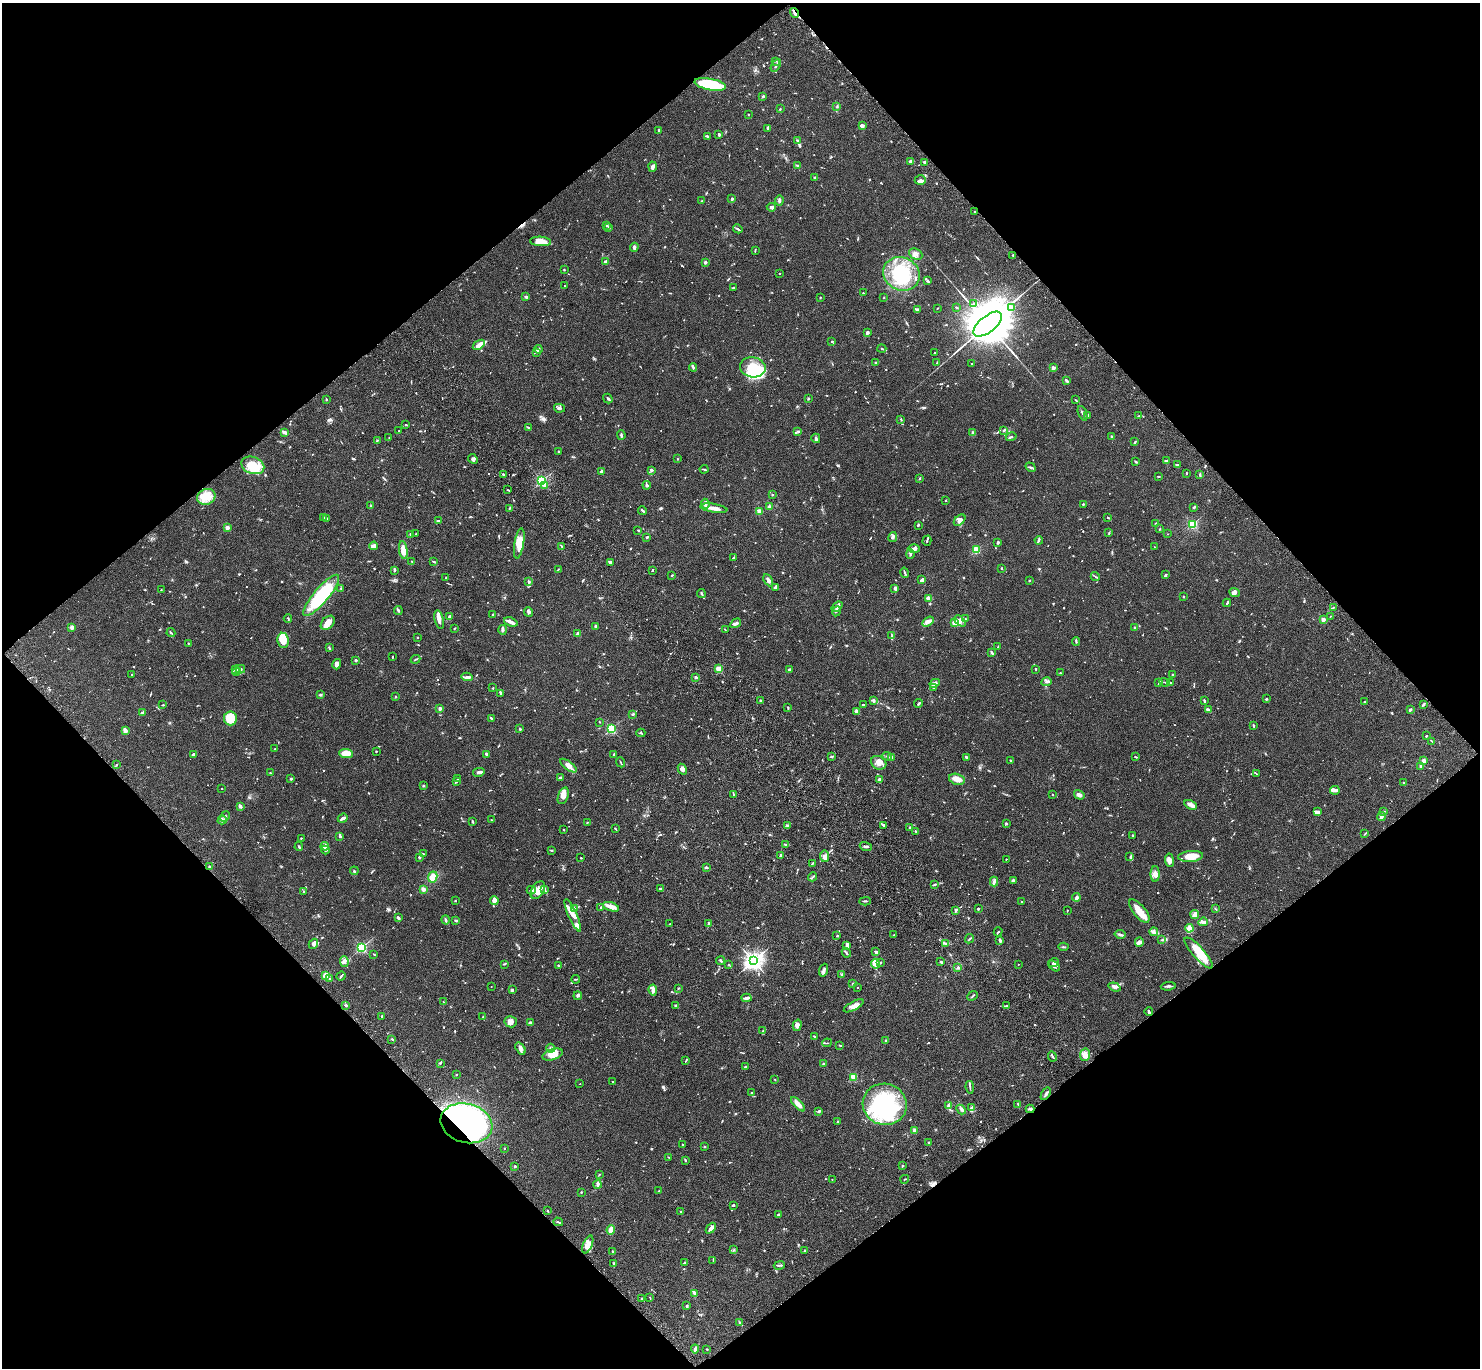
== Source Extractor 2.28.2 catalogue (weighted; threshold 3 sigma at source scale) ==
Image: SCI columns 102-6011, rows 385-5848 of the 6109 x 6091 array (HDU 1 of 3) = the unmasked area's bounding box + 8 px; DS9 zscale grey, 4 x 4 block average (1 PNG px = mean of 4 x 4 image px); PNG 1482 x 1370 px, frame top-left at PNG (2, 3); each listed source drawn as its Kron ellipse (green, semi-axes under 4 px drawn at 4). Shown black and unused: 50% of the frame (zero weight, under 3 of 4 exposures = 6% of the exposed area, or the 3 px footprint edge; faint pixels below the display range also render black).
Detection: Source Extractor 2.28.2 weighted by HDU 2 'WHT'. Background 0.0586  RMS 0.0052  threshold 0.0233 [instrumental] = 3 sigma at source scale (4.5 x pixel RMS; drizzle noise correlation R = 1.50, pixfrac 1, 0.05/0.05 arcsec/px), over >= 5 px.
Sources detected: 1155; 9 too faint to see at this stretch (4 x 4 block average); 10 inside a brighter object's white glare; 4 cosmic-ray / hot-pixel residue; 3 long thin detections or spike segments (spike, bleed or trail) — neither listed nor drawn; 44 coinciding with a brighter row at this scale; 82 inside a brighter listed object's ellipse — not listed separately; of the other 1003, all 500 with FLUX_AUTO >= 1.83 (the completeness limit of this list) listed and drawn (503 fainter detections not listed), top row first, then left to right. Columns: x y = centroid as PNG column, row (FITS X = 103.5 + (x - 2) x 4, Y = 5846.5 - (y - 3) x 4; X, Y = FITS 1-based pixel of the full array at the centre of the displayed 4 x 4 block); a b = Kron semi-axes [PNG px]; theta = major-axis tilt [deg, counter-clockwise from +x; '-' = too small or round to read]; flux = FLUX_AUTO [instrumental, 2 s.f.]
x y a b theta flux
795 13 5 2 - 9.3
775 61 2 2 - 2.1
776 65 7 2 58 7.2
710 84 16 5 -11 160
763 96 2 2 - 4.6
837 107 3 2 - 3.2
780 109 2 2 - 2
748 114 2 2 - 2.5
862 126 3 3 - 12
768 128 3 2 - 6.4
659 130 3 2 - 4.5
719 134 3 2 - 5.9
707 136 2 2 - 2.1
798 140 3 2 - 4.3
911 162 2 2 - 11
925 162 3 2 - 6.6
798 165 3 2 - 2.9
653 167 5 3 - 9.9
814 177 3 2 - 1.9
920 180 6 5 - 9.6
732 199 2 2 - 6
702 201 2 2 - 1.9
779 201 5 2 - 6.4
771 207 4 2 - 11
975 212 3 2 - 2.2
606 226 2 2 - 2.1
608 228 2 2 - 2.5
738 229 5 2 - 4.5
540 241 10 4 -3 46
634 247 4 2 - 8.1
755 250 3 2 - 2.2
916 254 7 5 -26 12
1013 255 2 2 - 2
605 262 3 2 - 7.8
705 262 2 2 - 9.9
564 270 2 2 - 3.4
779 274 2 2 - 2.8
901 274 19 16 -28 160
928 281 3 2 - 4.6
565 286 2 2 - 2.7
734 287 2 2 - 2.3
863 293 2 2 - 1.9
526 297 4 2 - 6.7
820 298 2 2 - 2.5
884 298 2 2 - 2.2
973 303 2 2 - 2.9
956 307 2 2 - 3.1
1011 307 2 2 - 3.7
937 308 2 2 - 1.9
918 310 3 2 - 4.3
988 324 17 8 39 23000
867 332 4 2 - 11
832 341 3 2 - 2.4
479 345 7 4 33 17
538 349 4 3 - 6.6
882 349 4 2 - 3.6
537 352 3 2 - 2.8
935 353 3 2 - 2.3
876 362 3 2 - 3
937 363 4 2 - 5
971 364 2 2 - 1.9
693 367 4 2 - 4.1
753 367 13 10 -10 70
1053 368 2 2 - 52
1066 380 3 2 - 8.1
608 398 5 2 - 4.4
808 399 2 2 - 12
326 400 2 2 - 2.9
1075 400 3 2 - 2.5
559 408 5 3 - 7.5
1083 413 8 2 -69 8.5
1087 415 4 2 - 5.7
1139 416 4 2 - 2
901 419 3 2 - 2.5
406 425 2 2 - 3.8
529 428 4 2 - 3.5
399 430 2 2 - 2
1003 430 3 2 - 2.3
798 431 3 2 - 2.4
285 432 4 2 - 17
973 432 3 2 - 4.1
621 435 5 2 - 5
1112 436 2 2 - 15
1011 437 5 2 - 4.7
389 438 2 2 - 1.9
816 438 5 2 - 5.6
377 440 3 2 - 2.7
1135 442 3 2 - 2.9
559 451 2 2 - 3
473 459 5 2 - 5.5
677 459 2 2 - 2.3
1166 461 2 2 - 7.9
1136 462 3 2 - 3.3
1177 464 2 2 - 3.3
253 465 12 8 -21 78
1031 467 5 2 - 4
704 469 4 2 - 3.5
651 470 4 3 - 3.9
602 471 3 2 - 8.1
1186 473 2 2 - 2.8
503 474 3 2 - 4.9
1200 474 4 2 - 3.1
1159 476 2 2 - 1.9
920 478 3 2 - 2.3
542 481 2 2 - 490
647 485 4 3 - 4.9
544 486 3 2 - 4.6
508 490 3 2 - 2.3
772 494 2 2 - 2.3
206 497 9 7 23 38
946 500 2 2 - 3.7
705 504 5 4 - 9.6
1083 504 2 2 - 3.4
370 506 3 2 - 2
769 507 3 3 - 5.4
1194 507 2 2 - 4.9
509 508 3 2 - 2.9
714 508 14 2 -9 28
643 511 4 2 - 3.4
759 511 3 3 - 13
324 517 3 2 - 3.6
1108 517 3 2 - 2.9
326 518 4 2 - 4.8
960 520 7 4 44 9.9
438 521 4 2 - 3.6
1156 523 2 2 - 2.5
1192 524 2 2 - 330
918 525 2 2 - 5
227 528 2 2 - 57
1160 529 3 2 - 2
638 530 3 2 - 2.4
1109 532 2 2 - 2
410 534 2 2 - 4
416 534 2 2 - 3
1168 534 2 2 - 2.7
647 537 2 2 - 7.1
893 537 5 3 - 6.6
1039 540 4 2 - 3.1
927 541 5 2 - 3.6
998 542 2 2 - 7.4
519 543 15 4 81 46
374 546 4 3 - 15
562 546 4 2 - 4.2
1154 547 2 2 - 1.9
914 549 6 3 -2 10
403 550 9 4 -82 24
976 550 2 2 - 150
910 554 5 3 - 4.9
734 558 4 2 - 5.5
412 561 2 2 - 2.4
434 562 4 2 - 3.9
610 562 3 2 - 6.3
1001 568 2 2 - 3.7
558 569 3 2 - 1.8
394 570 4 2 - 4.2
652 570 3 2 - 2.4
905 573 5 2 - 3.8
672 575 2 2 - 3.3
1165 575 3 2 - 5.4
1095 577 5 2 - 3.1
446 578 2 2 - 2.6
768 580 6 3 -63 9.4
922 580 4 2 - 9.7
528 581 4 2 - 4.2
1029 581 2 2 - 2.2
776 587 3 2 - 2.8
341 588 2 2 - 2
895 588 3 2 - 7.7
161 590 2 2 - 1.9
1234 592 5 3 - 8
701 593 4 2 - 4.8
321 595 26 7 50 230
1183 597 2 2 - 2.7
928 599 3 2 - 12
1227 603 4 2 - 3.3
837 607 6 2 39 8.2
1333 607 2 2 - 1.9
398 610 4 2 - 4.9
836 611 5 2 - 5.1
528 612 5 3 - 6.8
493 614 3 2 - 2.2
1330 616 2 2 - 3.4
450 617 3 3 - 6.9
288 618 4 2 - 2.9
965 619 2 2 - 2.8
439 620 9 3 -77 13
1323 620 2 2 - 48
960 621 6 2 -44 7.1
511 622 7 3 -21 16
928 622 6 4 33 15
328 623 8 5 45 24
736 623 6 3 31 11
955 623 2 2 - 34
596 626 2 2 - 7.1
72 627 2 2 - 21
454 628 2 2 - 1.9
1135 628 3 2 - 2.7
502 630 5 3 - 7.8
725 630 3 2 - 1.8
171 633 4 2 - 2.8
577 634 3 2 - 7.7
892 636 3 2 - 4
417 637 2 2 - 2.7
283 640 8 5 -81 40
1076 641 4 2 - 3
188 643 2 2 - 2.7
998 647 3 2 - 2.9
329 648 3 2 - 5.1
992 652 4 2 - 3.6
392 657 3 2 - 2
416 659 5 2 - 2.9
356 660 2 2 - 21
337 664 5 3 - 12
235 669 4 2 - 3.5
241 669 4 3 - 5.7
719 669 2 2 - 140
1036 669 3 2 - 1.8
789 670 3 2 - 8.6
237 671 4 2 - 5
1060 673 2 2 - 3.6
132 674 2 2 - 2.1
1173 675 2 2 - 5.6
467 677 5 3 - 9.7
696 677 2 2 - 30
1047 682 5 3 - 6.4
1159 682 4 2 - 2.3
1165 682 5 2 - 2.8
935 683 5 3 - 15
1170 683 3 2 - 4.2
934 687 3 2 - 2.7
493 688 2 2 - 1.8
501 693 2 2 - 7.2
320 695 4 2 - 3.8
395 697 2 2 - 8.6
1266 699 3 2 - 3.8
760 700 2 2 - 2.2
874 700 4 2 - 3.2
1204 701 3 2 - 5
1364 702 2 2 - 2.4
919 703 4 2 - 4.1
1423 704 3 2 - 6
163 705 2 2 - 2.3
863 705 2 2 - 2.7
788 708 3 2 - 2.4
440 709 2 2 - 43
1410 709 3 2 - 3.8
1208 710 3 2 - 9.8
856 711 3 3 - 5.1
143 713 4 2 - 9.3
633 714 3 2 - 3.8
230 718 7 6 - 70
491 718 4 2 - 4.8
600 722 2 2 - 1.9
1253 725 3 2 - 4
520 729 2 2 - 12
611 729 2 2 - 340
126 731 4 3 - 8.4
641 733 4 2 - 3.4
1426 736 2 2 - 3.1
1432 741 3 2 - 1.8
275 749 3 2 - 2.5
376 751 2 2 - 2.6
346 753 7 4 -4 34
194 754 4 3 - 6.5
614 754 2 2 - 2.6
487 755 3 2 - 5.6
832 756 4 2 - 4
887 756 5 2 - 4.7
891 757 3 2 - 3.6
966 757 3 2 - 4.8
1135 757 3 2 - 2.8
1010 760 3 2 - 2.9
1424 761 2 2 - 56
621 762 5 2 - 3.3
879 763 8 6 -29 20
116 765 2 2 - 2.6
568 766 10 4 -37 17
1420 766 2 2 - 18
682 769 6 4 -60 9
479 772 6 2 13 10
270 773 2 2 - 1.9
1257 774 4 2 - 2
560 777 3 2 - 5.5
291 779 2 2 - 4.5
458 779 4 2 - 3.5
879 779 2 2 - 13
957 779 8 5 -15 21
456 781 3 2 - 5
1404 783 3 2 - 2.6
423 786 3 2 - 2.2
222 788 2 2 - 2.3
1335 790 5 3 - 7.7
733 794 2 2 - 1.9
1052 795 2 2 - 4
1079 795 5 4 - 10
563 796 9 5 70 19
1191 805 7 3 -25 16
240 806 3 2 - 9.9
1317 812 4 2 - 11
1384 812 4 2 - 3.2
225 816 5 2 - 4.2
1381 817 4 3 - 8.5
343 818 5 2 - 10
222 820 5 4 - 7.1
491 820 2 2 - 2
473 822 4 2 - 4.1
587 822 2 2 - 1.9
1006 823 3 2 - 2.8
787 825 3 2 - 3.1
883 825 3 2 - 3.2
909 827 3 2 - 2.4
616 829 3 2 - 2.2
564 830 2 2 - 2.4
915 831 2 2 - 3.3
1365 833 3 2 - 2.1
340 836 2 2 - 7.1
1132 836 3 2 - 2.5
301 838 2 2 - 1.8
785 844 3 2 - 1.9
325 846 4 4 - 14
866 846 6 2 -17 4.7
299 847 4 2 - 3.7
325 850 4 2 - 3.9
552 850 3 2 - 2.9
424 854 3 2 - 2.2
780 855 3 2 - 2.1
824 856 6 4 -84 17
1130 856 3 2 - 2.2
1191 856 12 5 5 41
419 857 3 2 - 3.5
581 858 2 2 - 7.1
1006 859 2 2 - 2
1169 860 7 4 -83 16
813 863 4 2 - 3.7
209 867 3 2 - 3.1
706 867 2 2 - 4.2
354 871 4 2 - 2.7
1155 874 8 4 90 13
433 877 5 4 - 22
813 877 5 2 - 3.6
1013 880 3 2 - 6.5
994 881 5 3 - 6.8
935 884 3 2 - 3.4
423 889 3 3 - 11
545 889 3 2 - 3.3
660 889 4 2 - 5.1
531 890 4 2 - 3.7
538 890 10 6 59 26
304 891 2 2 - 3.7
1076 897 4 3 - 6.7
494 900 4 3 - 17
455 901 2 2 - 2.9
865 901 6 2 3 3.5
1022 901 2 2 - 2.1
611 907 8 4 -18 21
601 908 2 2 - 2.6
574 909 3 2 - 4.2
978 909 2 2 - 8.4
1215 909 3 2 - 1.9
956 910 4 2 - 8.4
1067 910 2 2 - 2
1139 911 14 6 -50 43
573 915 17 4 -66 25
1195 915 4 2 - 19
398 918 4 2 - 5.8
446 920 4 2 - 3.8
456 920 3 2 - 3.6
1203 922 5 3 - 6.7
708 923 4 2 - 5.3
670 924 3 2 - 2.1
1189 928 4 3 - 25
998 932 5 2 - 3.2
1154 932 4 3 - 5.8
1120 934 5 2 - 6.8
894 935 2 2 - 2.4
837 936 2 2 - 2.2
969 939 5 2 - 3.1
1000 940 3 2 - 7.7
1162 940 3 2 - 3.1
1139 942 5 4 - 8.5
946 943 4 2 - 4.1
313 944 5 4 - 7.6
847 946 4 3 - 7.2
362 947 2 2 - 450
1063 947 5 2 - 3.2
875 952 4 2 - 5.2
846 953 5 2 - 4
1199 953 20 5 -48 70
374 954 2 2 - 2.3
721 961 4 2 - 3.8
753 961 4 3 - 1300
344 962 6 4 -81 9.9
941 962 3 3 - 3.7
1054 962 5 3 - 4.7
880 963 3 2 - 3.2
504 964 3 2 - 2.5
875 964 5 3 - 39
1018 964 2 2 - 2.1
558 965 2 2 - 9.7
729 965 3 2 - 2.2
1054 966 7 2 -41 7.4
958 967 3 2 - 3.5
824 970 6 2 71 9.8
842 974 3 2 - 2.7
326 975 4 3 - 42
341 976 5 2 - 3.5
330 979 2 2 - 5.1
576 979 4 2 - 2.8
853 984 3 2 - 3.6
1168 986 7 2 6 5.7
491 987 2 2 - 2
857 987 2 2 - 2.3
1114 987 6 3 -20 6.6
678 988 2 2 - 2.5
512 990 3 2 - 5.2
653 990 5 3 - 12
578 996 4 3 - 5.1
973 996 6 2 43 2.9
747 998 5 3 - 9
443 1002 2 2 - 2.2
346 1005 2 2 - 2.5
676 1006 3 2 - 5.5
854 1006 11 4 28 15
1007 1006 3 2 - 4.1
1149 1012 4 2 - 6.1
382 1016 2 2 - 4.2
483 1017 3 2 - 2
511 1022 6 5 - 16
530 1022 2 2 - 6.5
797 1025 6 4 74 15
763 1031 3 2 - 3
815 1037 3 2 - 4.3
392 1039 3 2 - 2.1
885 1040 2 2 - 2.9
827 1043 5 2 - 3
840 1045 4 2 - 3.2
551 1048 5 2 - 6.1
520 1049 7 3 -55 11
553 1055 11 5 17 43
1085 1055 6 5 - 19
1052 1056 5 2 - 4
686 1061 3 2 - 3.6
440 1063 3 2 - 2.1
823 1064 2 2 - 20
746 1067 3 2 - 3.3
456 1075 2 2 - 8.4
853 1077 2 2 - 140
775 1080 2 2 - 1.9
612 1082 2 2 - 2.1
580 1084 2 2 - 3.7
970 1087 6 2 -81 4.2
751 1093 2 2 - 2.3
1046 1094 7 3 58 7.2
798 1104 9 3 -45 25
885 1104 22 20 -16 290
1018 1104 3 2 - 1.9
949 1106 4 3 - 6.5
971 1108 4 3 - 5.6
1030 1109 4 3 - 5
961 1110 5 2 - 4.4
819 1111 3 2 - 3.8
837 1122 2 2 - 3
466 1123 26 19 -15 500
914 1130 3 3 - 6.6
929 1143 3 2 - 4.6
683 1145 2 2 - 2
704 1146 2 2 - 2.9
504 1148 2 2 - 2
668 1157 2 2 - 2
685 1160 3 2 - 2.2
515 1166 2 2 - 16
903 1166 3 2 - 2.4
599 1174 2 2 - 1.8
832 1179 2 2 - 2.8
905 1179 4 2 - 1.9
598 1185 4 3 - 6.1
659 1191 3 2 - 2.4
581 1192 2 2 - 3.7
733 1205 3 2 - 3.8
548 1210 3 2 - 2.5
680 1212 3 2 - 2.3
778 1215 3 2 - 3.1
558 1222 5 2 - 3.3
711 1228 6 3 49 13
611 1230 5 3 - 37
588 1244 9 4 68 18
734 1250 2 2 - 2.3
613 1251 2 2 - 2
805 1251 3 2 - 2.7
713 1260 3 2 - 1.9
684 1263 4 2 - 4
614 1264 4 2 - 3.4
779 1265 5 2 - 3.6
694 1293 4 2 - 11
650 1297 3 2 - 2.3
642 1299 2 2 - 3
687 1305 3 2 - 2.3
740 1323 4 2 - 3.8
695 1349 4 2 - 11
707 1349 2 2 - 2.1
Overlapping masked pixels (flux is a lower limit): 4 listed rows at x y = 795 13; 1046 1094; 1030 1109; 466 1123
Diffuse or blended objects may show on this block-average render without a row.